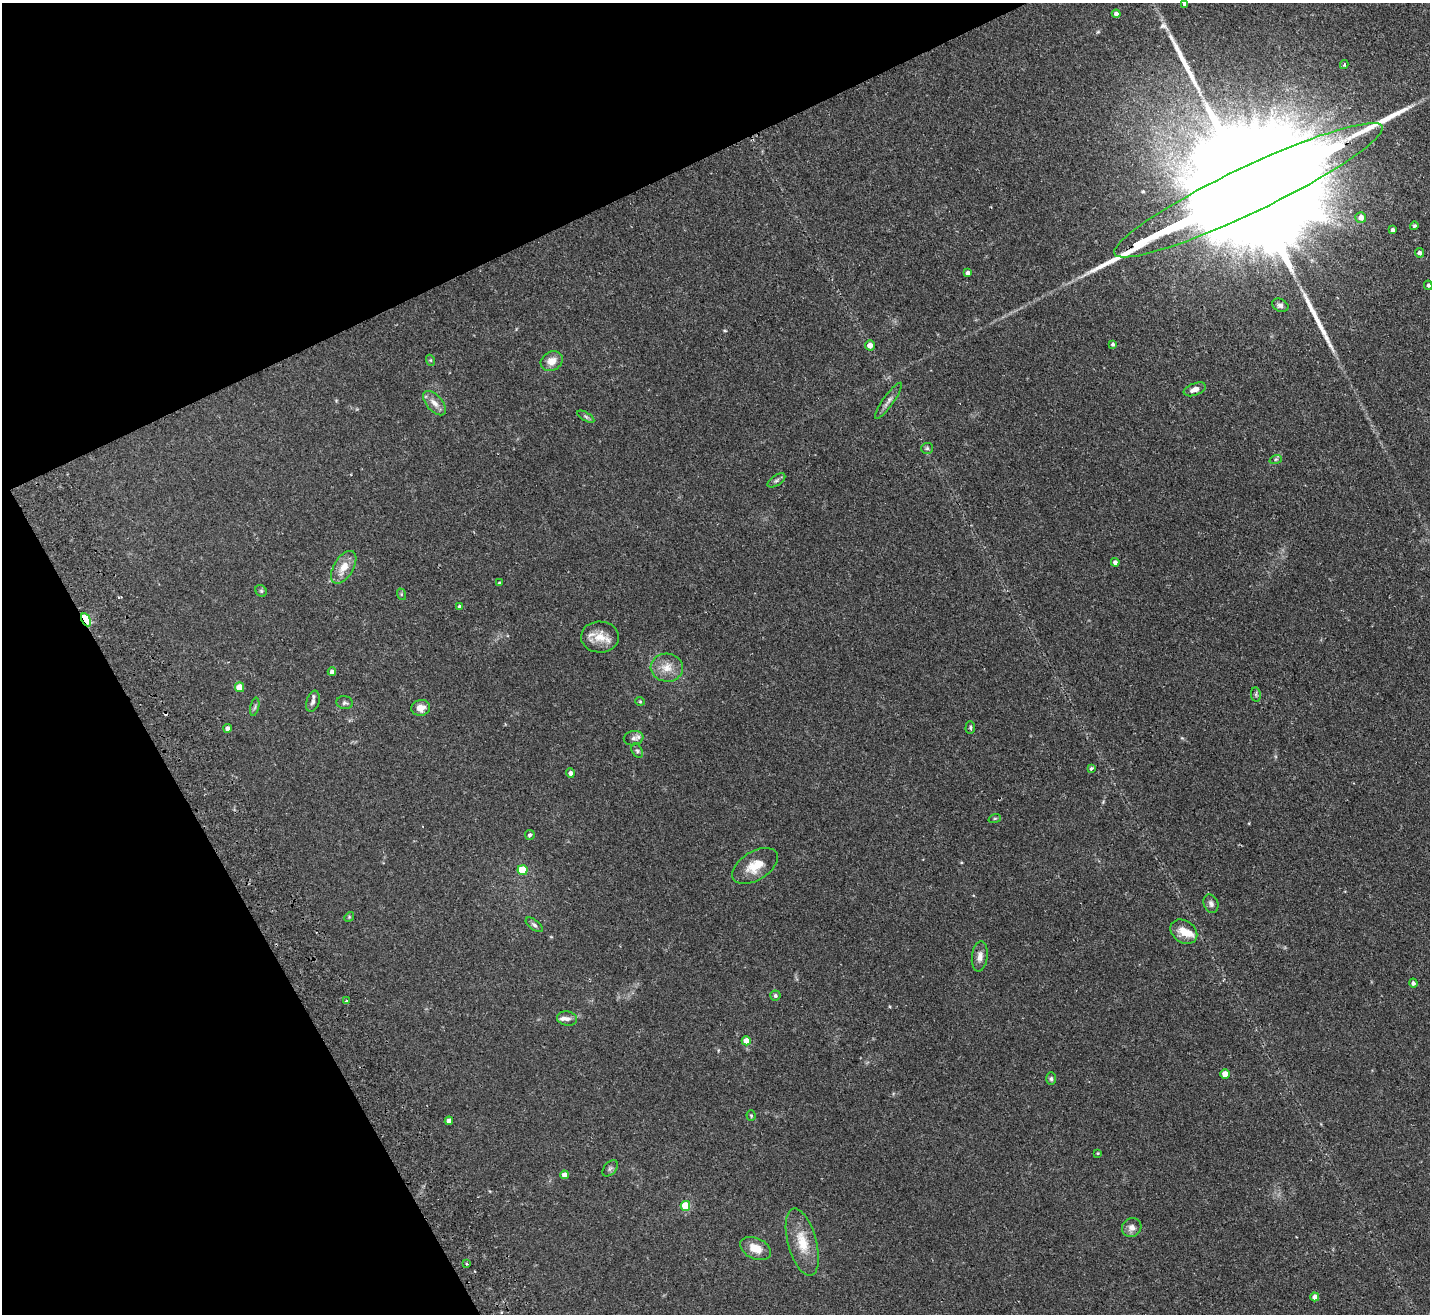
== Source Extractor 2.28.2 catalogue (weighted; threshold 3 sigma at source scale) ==
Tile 5 of 4 x 4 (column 1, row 2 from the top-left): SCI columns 53-1480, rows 2947-4258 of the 5815 x 5758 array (HDU 1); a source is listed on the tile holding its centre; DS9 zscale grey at full resolution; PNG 1432 x 1316 px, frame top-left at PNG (2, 3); each listed source drawn as its Kron ellipse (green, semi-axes under 4 px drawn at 4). Shown black and unused: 24% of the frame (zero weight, under 2 of 3 exposures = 3% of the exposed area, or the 3 px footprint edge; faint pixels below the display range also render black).
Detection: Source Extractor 2.28.2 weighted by HDU 2 'WHT'; one run over the whole footprint, this tile lists its part. Background 0.0802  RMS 0.0065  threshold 0.0291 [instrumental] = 3 sigma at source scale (4.5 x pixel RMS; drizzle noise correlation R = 1.50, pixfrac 1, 0.05/0.05 arcsec/px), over >= 5 px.
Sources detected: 78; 1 inside a brighter object's white glare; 1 cosmic-ray / hot-pixel residue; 2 long thin detections or spike segments (spike, bleed or trail) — neither listed nor drawn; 2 inside a brighter listed object's ellipse — not listed separately; the other 72 listed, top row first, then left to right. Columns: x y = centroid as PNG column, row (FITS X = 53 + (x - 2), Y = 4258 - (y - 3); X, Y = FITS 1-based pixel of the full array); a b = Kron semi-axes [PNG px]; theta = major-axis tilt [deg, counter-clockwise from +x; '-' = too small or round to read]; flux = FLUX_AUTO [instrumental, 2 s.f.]
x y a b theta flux
1185 4 4 4 - 2
1116 14 4 4 - 2.3
1344 65 4 3 - 0.92
1248 190 148 23 25 76000
1361 217 5 5 - 3.9
1414 226 4 4 - 0.79
1392 230 3 3 - 1.4
1419 253 5 4 - 2.1
968 273 4 4 - 2.2
1428 285 5 4 - 1
1280 305 8 6 -26 1.8
1113 344 4 4 - 1.2
870 345 5 5 - 3.6
430 360 5 3 - 0.61
552 361 11 9 30 5.4
1195 389 11 6 21 3.9
888 401 21 5 55 3.1
435 403 15 8 -48 4.5
586 417 9 4 -30 1.3
927 448 6 5 - 1
1276 459 6 4 19 0.92
776 480 10 5 35 1.5
1115 562 4 4 - 2.1
344 567 18 9 59 8.5
499 583 3 3 - 0.51
261 591 6 5 - 0.97
401 594 6 3 -73 0.67
460 607 4 4 - 1.5
86 620 7 4 -61 46
600 637 19 15 -1 9.8
667 668 16 14 -5 7.8
332 672 4 4 - 2.1
239 687 5 4 - 8.7
1256 695 7 5 -80 0.98
313 701 11 6 72 2.2
640 701 5 4 - 0.65
345 703 8 6 -9 1.5
255 707 9 4 77 1.1
421 708 9 8 - 5
970 727 6 4 89 1
227 728 4 4 - 2
634 738 10 7 10 2.4
637 751 7 5 -62 1.2
1091 769 3 3 - 3.1
570 773 4 4 - 2
995 818 6 4 19 0.73
530 835 5 4 - 1.2
755 866 25 14 32 11
522 870 5 5 - 20
1211 904 9 7 -67 2.1
349 917 5 4 - 0.67
534 925 10 5 -38 1.4
1184 932 14 11 -35 8.7
980 956 15 8 83 3.9
1413 983 4 4 - 1.7
775 996 5 5 - 1.4
347 1001 3 3 - 1.4
567 1019 10 7 -9 2.6
746 1041 4 4 - 8.2
1225 1074 4 4 - 8
1051 1079 6 5 - 1.2
751 1116 5 4 - 0.72
449 1121 4 4 - 3.7
1098 1153 3 3 - 0.53
610 1168 9 6 49 1.5
564 1175 4 4 - 3.7
685 1206 5 5 - 19
1132 1227 10 9 - 3.3
802 1242 34 14 -75 15
755 1248 16 10 -24 7.8
466 1264 3 2 - 0.88
1315 1297 4 4 - 4.5
Overlapping masked pixels (flux is a lower limit): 2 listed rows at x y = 1248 190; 86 620
Isophote crosses this tile's border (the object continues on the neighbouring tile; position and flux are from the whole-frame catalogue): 2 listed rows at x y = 1185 4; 1248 190